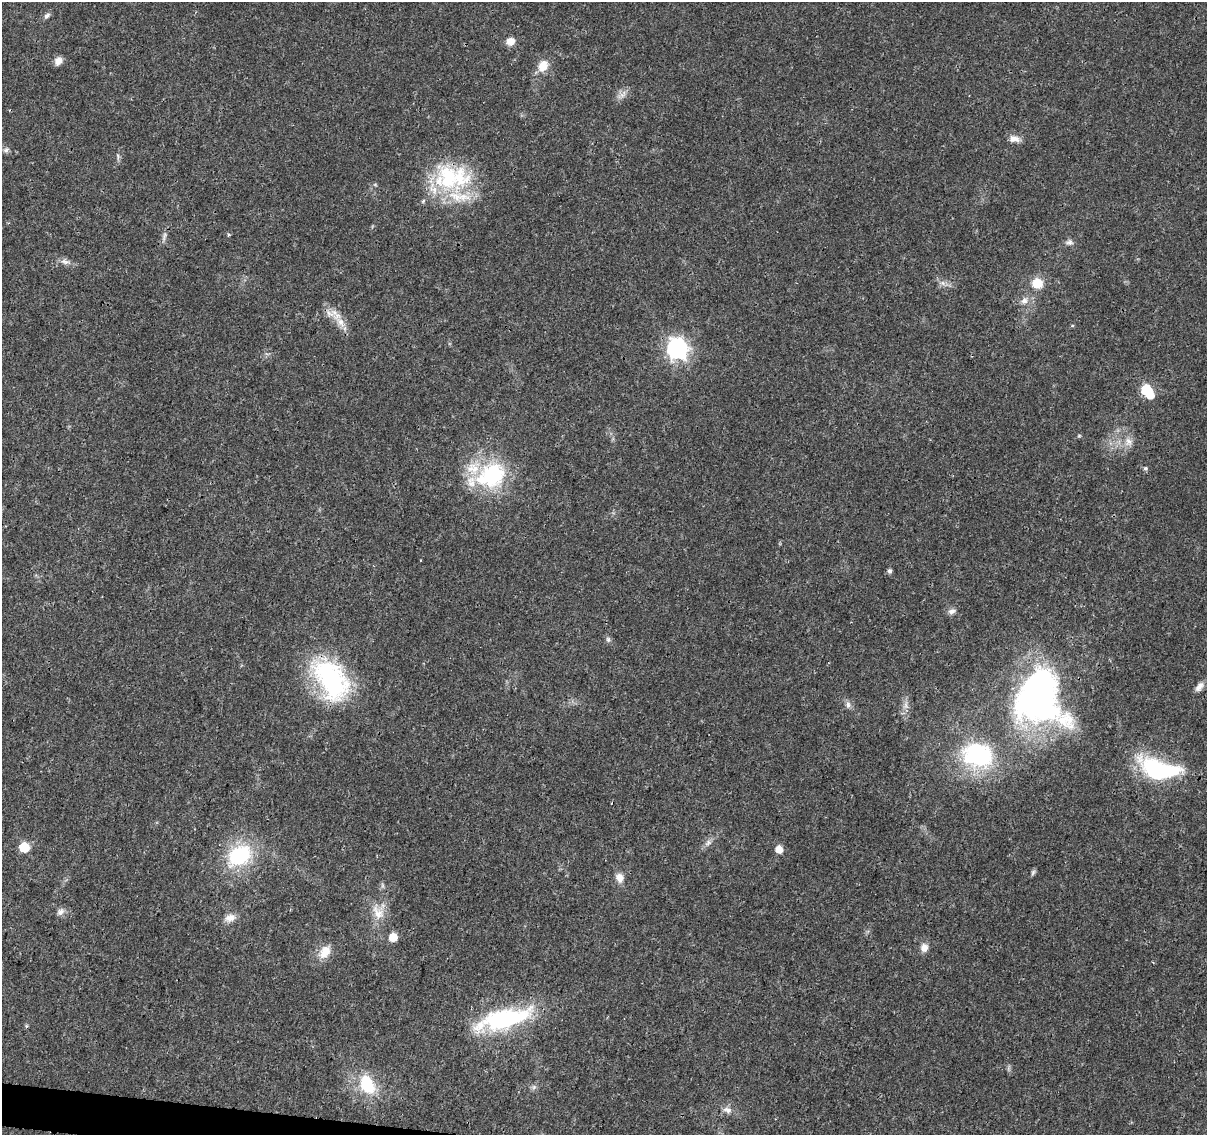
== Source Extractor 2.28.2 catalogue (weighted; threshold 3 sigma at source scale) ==
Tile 7 of 4 x 4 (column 3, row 2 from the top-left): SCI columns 2413-3617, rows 2493-3625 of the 4833 x 5042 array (HDU 1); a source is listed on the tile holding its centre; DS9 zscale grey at full resolution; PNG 1209 x 1137 px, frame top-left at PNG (2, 2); no overlay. Shown black and unused: <1% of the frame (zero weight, under 3 of 4 exposures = <1% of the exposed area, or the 3 px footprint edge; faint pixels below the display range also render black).
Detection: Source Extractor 2.28.2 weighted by HDU 2 'WHT'; one run over the whole footprint, this tile lists its part. Background 0.024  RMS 0.002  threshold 0.00914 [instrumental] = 3 sigma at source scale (4.5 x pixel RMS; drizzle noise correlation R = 1.50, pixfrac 1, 0.0396/0.0396 arcsec/px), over >= 5 px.
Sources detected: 54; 1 inside a brighter object's white glare — not listed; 5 inside a brighter listed object's ellipse — not listed separately; the other 48 listed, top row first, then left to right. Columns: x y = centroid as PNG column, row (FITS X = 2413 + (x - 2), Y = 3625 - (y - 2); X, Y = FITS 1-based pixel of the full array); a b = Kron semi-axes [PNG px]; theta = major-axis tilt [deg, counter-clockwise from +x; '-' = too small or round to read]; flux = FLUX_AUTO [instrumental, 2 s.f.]
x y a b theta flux
47 16 10 6 33 0.61
510 41 9 8 - 1.7
58 61 10 8 47 1.4
543 66 14 11 68 2.9
622 95 8 6 -44 0.81
1014 139 14 8 -3 1.5
6 150 9 7 39 0.69
118 157 12 3 -81 0.43
448 177 50 30 -66 19
423 201 6 5 - 0.43
229 235 5 3 - 0.22
164 236 14 4 82 0.68
1069 242 11 6 3 0.75
65 262 14 7 -9 1.1
943 283 7 5 -88 0.54
1037 283 12 11 - 3.6
1024 301 11 9 58 1.4
340 322 19 9 -49 2.6
677 349 8 8 - 98
1146 389 7 7 - 11
1079 436 6 3 19 0.24
1129 442 13 11 -74 1.8
1145 468 7 5 2 0.39
491 475 38 30 27 19
890 571 6 5 - 0.52
952 611 11 7 21 0.85
608 639 7 6 - 0.5
331 680 52 31 -58 30
1199 687 13 7 50 1.2
1039 698 68 58 -77 71
848 705 10 6 -80 0.72
978 755 23 18 -13 28
1159 769 42 18 -15 24
708 843 11 5 45 0.8
24 847 6 6 - 8.7
779 849 6 6 - 2.5
239 856 23 18 35 16
1033 872 9 5 63 0.42
619 878 12 9 -76 1.7
60 912 11 8 44 0.92
378 912 23 13 -55 3.3
230 918 16 9 15 1.7
393 937 6 6 - 3.7
924 948 11 10 - 1.4
325 952 19 12 59 2.8
504 1019 63 20 15 25
367 1085 31 20 -62 8.6
727 1110 13 7 -11 1.2
Overlapping masked pixels (flux is a lower limit): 3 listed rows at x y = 448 177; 1039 698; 504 1019